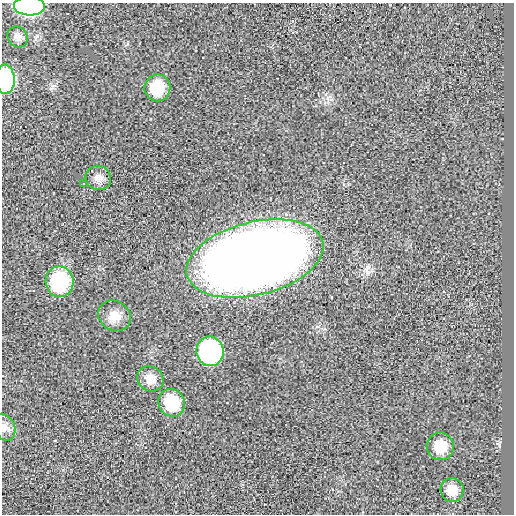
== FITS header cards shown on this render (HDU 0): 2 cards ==
NAXIS1  =                  512 / length of data axis 1
NAXIS2  =                  512 / length of data axis 2

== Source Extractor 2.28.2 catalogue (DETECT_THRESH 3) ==
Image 512 x 512 px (HDU 0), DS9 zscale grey, 1 PNG px = 1 image px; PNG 516 x 516 px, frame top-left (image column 1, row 512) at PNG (2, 3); each listed source drawn as its Kron ellipse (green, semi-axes under 4 px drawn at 4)
Background -6.18e-05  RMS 0.0046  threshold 0.0137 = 3 sigma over >= 5 px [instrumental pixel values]
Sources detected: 15; all 15 listed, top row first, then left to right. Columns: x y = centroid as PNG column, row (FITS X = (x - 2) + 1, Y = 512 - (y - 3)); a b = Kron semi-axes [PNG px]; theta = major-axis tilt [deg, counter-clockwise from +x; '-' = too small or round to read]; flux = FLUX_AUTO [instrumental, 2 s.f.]
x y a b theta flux
29 6 15 9 -2 73
18 37 11 9 -51 1.5
5 79 15 9 -87 46
157 88 13 13 - 10
98 178 13 12 - 2.3
84 183 3 2 - 0.27
255 258 70 36 14 460
60 282 15 14 - 27
114 316 17 14 -29 3.8
210 351 15 13 -82 62
150 379 14 12 -33 3.5
172 403 14 13 - 12
4 427 14 10 -63 2
440 446 14 13 - 5.9
452 490 12 11 - 4.2
At the frame edge (FLAGS 8, measured only in part): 3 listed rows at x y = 29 6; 5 79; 4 427